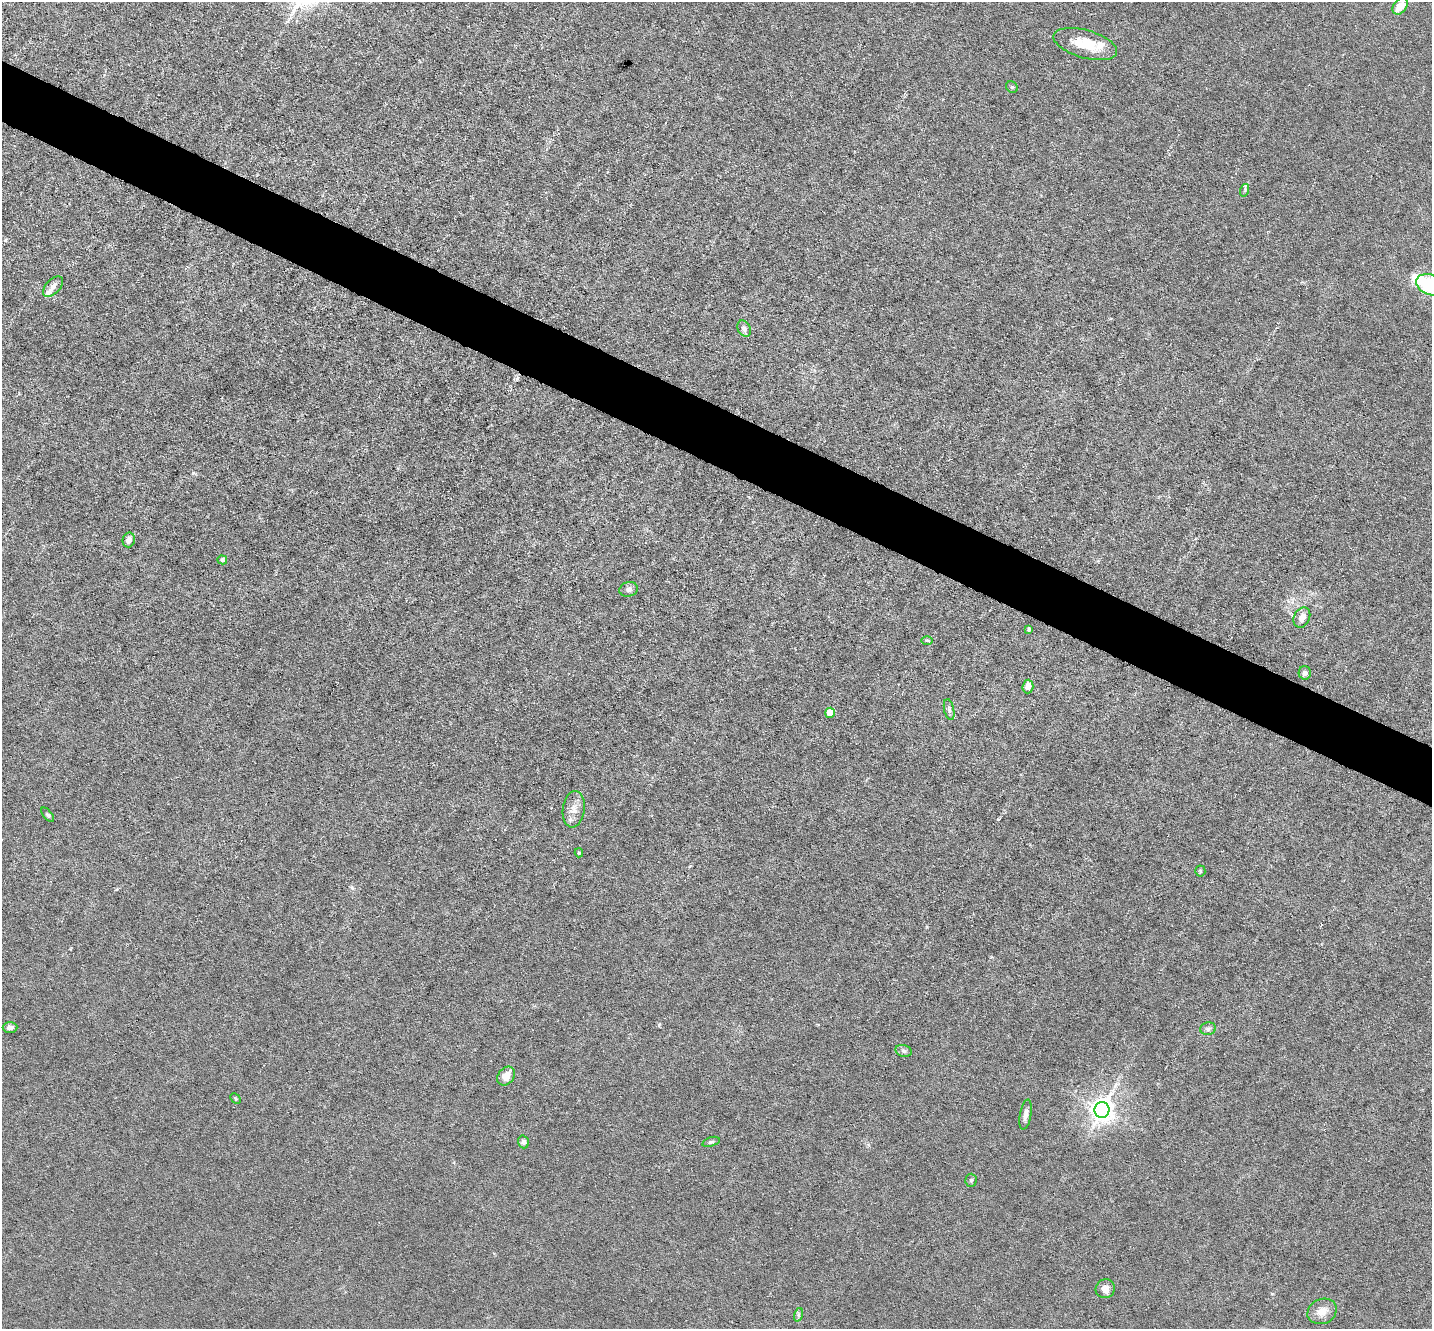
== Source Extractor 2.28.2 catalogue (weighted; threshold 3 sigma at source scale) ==
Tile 11 of 4 x 4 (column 3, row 3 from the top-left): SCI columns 2859-4288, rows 1607-2933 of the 5717 x 5729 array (HDU 1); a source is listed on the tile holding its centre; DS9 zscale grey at full resolution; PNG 1434 x 1331 px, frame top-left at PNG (2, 2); each listed source drawn as its Kron ellipse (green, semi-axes under 4 px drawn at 4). Shown black and unused: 5% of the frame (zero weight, under 3 of 6 exposures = <1% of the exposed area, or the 3 px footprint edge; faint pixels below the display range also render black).
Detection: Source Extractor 2.28.2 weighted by HDU 2 'WHT'; one run over the whole footprint, this tile lists its part. Background 0.0113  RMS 0.0037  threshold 0.015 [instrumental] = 3 sigma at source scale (4.09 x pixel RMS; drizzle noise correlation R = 1.36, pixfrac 0.8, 0.05/0.05 arcsec/px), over >= 5 px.
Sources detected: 37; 1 inside a brighter object's white glare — neither listed nor drawn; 2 inside a brighter listed object's ellipse — not listed separately; the other 34 listed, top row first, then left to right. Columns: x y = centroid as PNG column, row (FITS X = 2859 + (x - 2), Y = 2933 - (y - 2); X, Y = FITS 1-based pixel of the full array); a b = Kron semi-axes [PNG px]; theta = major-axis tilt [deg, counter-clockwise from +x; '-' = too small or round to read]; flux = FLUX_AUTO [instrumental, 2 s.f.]
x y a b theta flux
1400 6 9 6 51 4.3
1085 44 33 14 -16 11
1012 87 6 5 - 0.6
1245 190 6 3 72 0.47
1430 285 14 10 -21 30
53 287 12 7 46 2.1
744 329 9 6 -62 1.4
129 540 7 6 - 1.8
222 560 4 4 - 1.1
629 589 9 7 17 1.4
1302 618 10 8 63 3
1029 629 4 3 - 0.81
927 640 6 4 0 0.5
1305 673 7 6 - 1.2
1028 686 7 5 87 2.5
949 710 11 5 -77 1.1
830 713 5 5 - 6.9
574 809 18 11 83 3.3
48 815 8 4 -51 0.54
579 853 4 4 - 0.51
1200 871 5 5 - 0.43
10 1027 7 5 1 1.3
1208 1029 8 6 11 1
904 1051 8 6 -17 0.88
506 1076 10 8 54 3.9
235 1098 6 3 -46 0.38
1102 1110 8 7 - 300
1026 1115 15 5 80 1.6
523 1142 6 5 - 0.91
711 1142 9 4 18 0.69
971 1180 6 5 - 0.65
1105 1289 10 9 - 2.6
1322 1311 15 12 25 3.7
798 1315 7 4 72 0.59
Isophote crosses this tile's border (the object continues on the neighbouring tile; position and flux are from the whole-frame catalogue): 1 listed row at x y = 1430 285